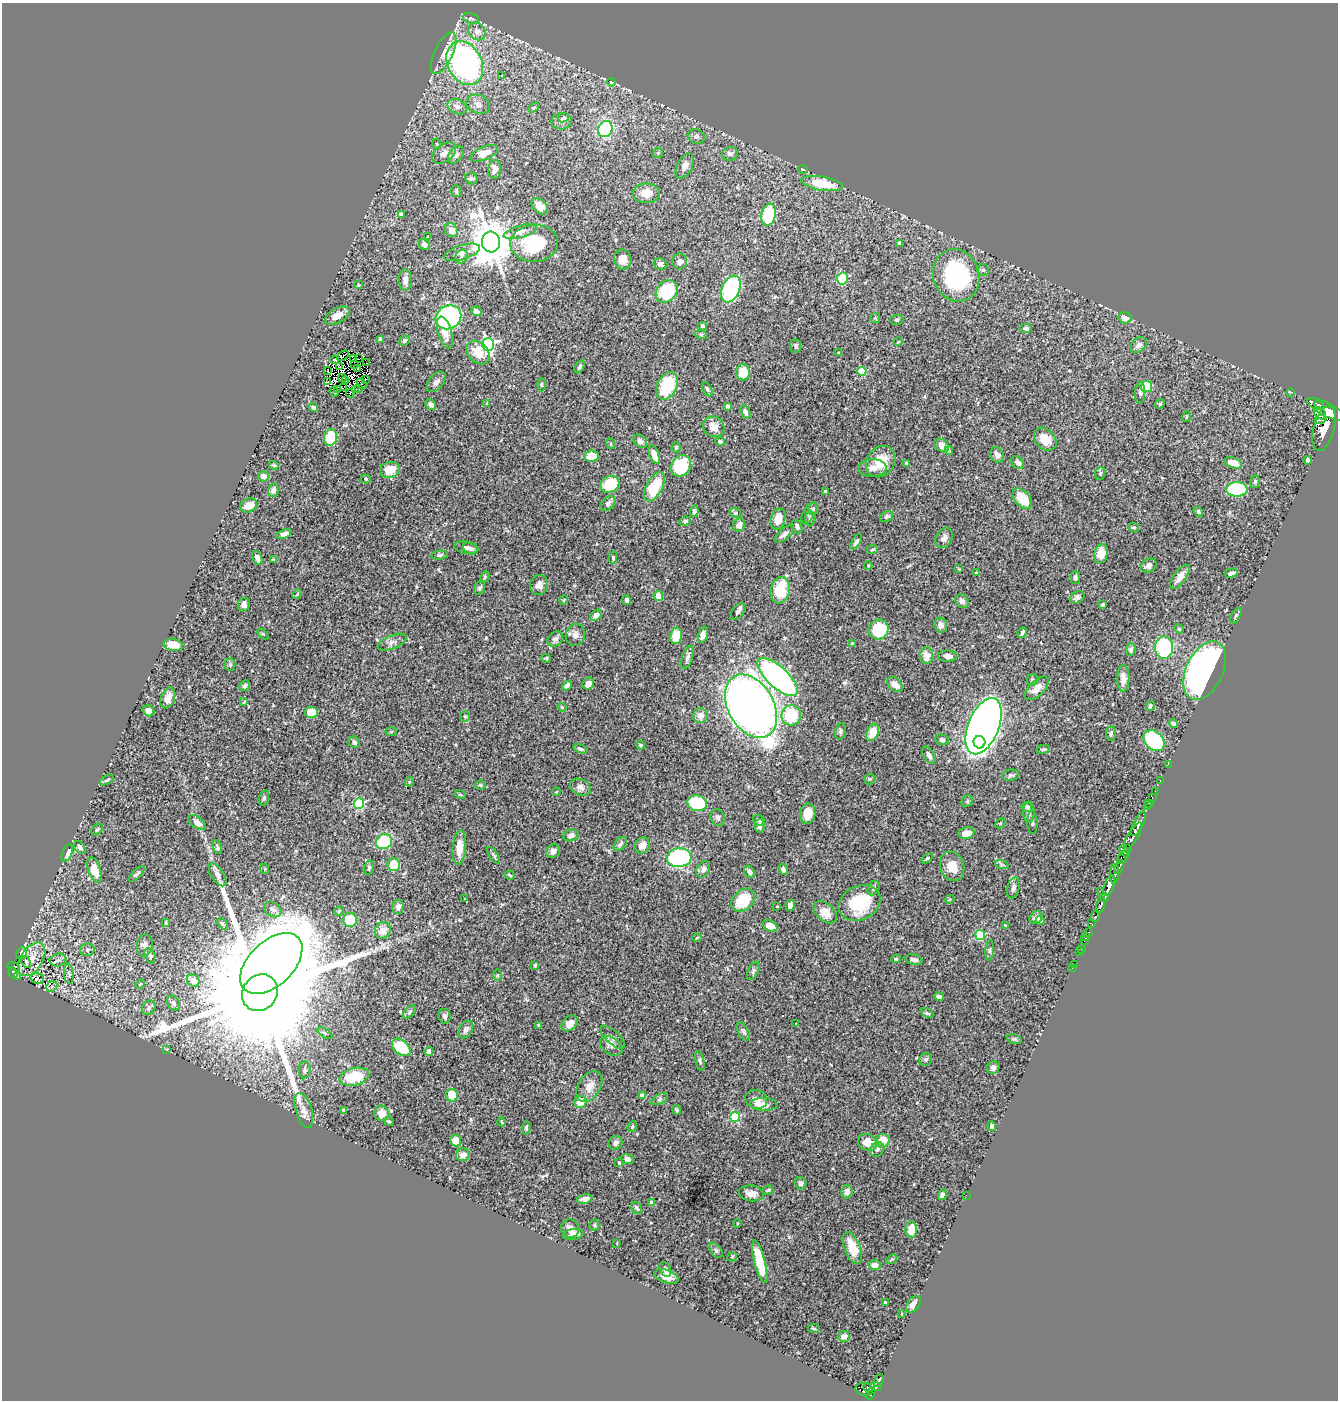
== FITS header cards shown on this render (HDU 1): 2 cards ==
NAXIS1  =                 1336
NAXIS2  =                 1398

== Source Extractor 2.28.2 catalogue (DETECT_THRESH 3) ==
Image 1336 x 1398 px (HDU 1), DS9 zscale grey, 1 PNG px = 1 image px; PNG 1340 x 1402 px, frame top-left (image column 1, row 1398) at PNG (2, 3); each listed source drawn as its Kron ellipse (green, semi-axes under 4 px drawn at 4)
Background 0.59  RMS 0.025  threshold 0.0742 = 3 sigma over >= 5 px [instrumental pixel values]
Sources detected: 440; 2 with non-positive FLUX_AUTO (blend fragments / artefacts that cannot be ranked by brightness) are neither listed nor drawn; the other 438 listed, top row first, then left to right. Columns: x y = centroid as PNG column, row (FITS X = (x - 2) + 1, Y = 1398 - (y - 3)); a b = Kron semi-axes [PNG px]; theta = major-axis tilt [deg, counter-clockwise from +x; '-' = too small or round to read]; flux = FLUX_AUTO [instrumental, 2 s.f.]
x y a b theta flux
471 18 8 5 -12 3
477 32 9 8 - 9.3
444 53 23 9 65 21
465 63 23 17 -63 480
501 76 3 3 - 5.3
611 82 4 3 - 1.3
478 104 12 9 -23 11
457 107 10 7 -25 9
533 107 6 4 33 2.1
564 118 5 4 - 2.3
562 121 10 8 10 6.9
605 129 8 7 - 180
696 136 9 7 -21 4.6
437 144 5 3 - 1.3
444 153 13 8 37 9.9
484 153 14 6 22 17
658 153 5 5 - 2.2
730 154 8 6 11 7.1
456 155 10 6 53 7.3
685 166 13 7 62 11
495 169 9 6 86 11
803 169 5 3 - 1.3
471 178 6 5 - 3.2
822 184 21 7 -9 49
456 191 6 5 - 2.3
646 193 13 10 1 18
540 206 9 6 -43 12
401 214 4 3 - 2.9
769 215 11 7 78 72
451 230 7 6 - 10
520 232 17 6 16 8.9
428 237 3 3 - 1.7
491 242 10 9 - 6600
534 243 24 18 3 84
899 243 4 3 - 4.3
424 245 6 5 - 7.1
462 252 19 7 17 11
462 257 7 6 - 4.4
623 259 10 8 -71 14
680 261 8 7 - 7.4
661 264 7 5 -21 6
983 270 6 5 - 3.2
956 275 26 23 -71 200
842 278 6 5 - 85
405 280 11 6 -88 7.6
358 285 3 3 - 2.2
731 289 14 9 67 180
667 291 12 10 49 75
476 311 5 4 - 7.8
337 316 13 7 29 16
448 317 13 11 32 370
875 318 5 5 - 1.8
1125 318 6 5 - 11
897 320 6 5 - 2.5
703 326 4 3 - 3.1
1026 328 6 4 3 5.4
445 332 16 7 -74 18
701 334 6 4 -19 2.6
380 339 4 3 - 4
404 340 5 4 - 3.3
898 342 4 3 - 1.4
488 344 6 6 - 350
1139 345 9 6 40 7.9
795 346 7 6 - 4.5
478 352 13 10 -45 30
839 353 4 3 - 1.9
343 356 6 2 36 1.3
353 359 2 2 - 1.3
359 359 3 2 - 1.3
335 360 4 3 - 6.2
366 363 2 2 - 2.7
355 365 3 2 - 1.5
339 366 4 2 - 3.1
580 367 7 4 62 3.3
357 368 2 2 - 1.1
327 370 3 2 - 1.7
862 371 4 4 - 60
743 372 8 7 - 33
342 378 4 2 - 1.1
365 379 4 2 - 2.1
328 381 2 2 - 2.3
345 381 4 2 - 1.4
436 382 12 7 50 7.8
361 384 6 2 -52 2.6
542 384 7 3 90 1.9
667 386 14 9 65 74
343 387 4 2 - 0.34
1146 387 6 5 - 45
359 388 3 2 - 1.2
356 389 4 3 - 1.4
707 389 8 4 -61 3.1
337 390 3 2 - 1.8
334 392 5 3 - 4.6
1291 392 3 2 - 11
350 393 4 2 - 0.3
1140 393 11 5 88 4.3
487 403 4 3 - 1.3
431 404 6 4 -46 5.2
1160 404 5 4 - 2.1
1319 405 5 3 - 950
728 406 4 3 - 3.5
313 407 5 4 - 3.2
1327 410 21 6 -27 4700
745 412 7 4 -65 4.9
1320 413 7 5 -41 650
1186 417 5 3 - 1.4
1321 419 6 3 14 480
714 427 11 10 - 15
1324 428 23 10 75 4400
330 437 8 6 79 65
1045 439 13 9 -47 22
640 441 8 5 -43 5.9
720 442 4 4 - 3.1
611 444 5 3 - 1.4
942 445 8 6 -40 9.2
676 448 5 4 - 3.2
949 451 4 3 - 2.7
654 455 10 5 -67 17
997 455 8 6 -68 7.9
591 456 7 5 9 32
1308 460 4 3 - 3
881 462 16 14 56 36
906 463 4 3 - 2.2
1018 463 7 5 -47 6.8
1233 463 9 5 -18 19
274 465 5 4 - 1.9
681 466 11 9 57 87
872 468 14 8 3 10
390 470 10 8 12 30
1100 473 6 5 - 2.8
263 476 5 5 - 11
366 479 5 4 - 2.2
1255 481 6 5 - 3.2
610 484 10 8 26 77
654 487 16 8 61 56
1237 489 11 7 -1 120
274 490 7 5 78 5.5
825 492 4 3 - 3.8
1022 499 12 7 -48 45
608 503 9 6 46 5.7
248 506 9 6 25 19
813 509 6 5 - 2.9
694 511 6 4 86 4.6
1198 512 6 4 -56 3
735 513 6 5 - 2.5
809 513 12 6 60 5.4
886 516 7 5 25 3.9
778 519 11 7 75 20
810 519 8 4 -89 3.2
685 521 6 4 25 3.1
739 525 7 5 58 11
797 527 7 5 -65 4.7
1134 528 5 5 - 2.8
284 534 7 4 22 7.6
784 534 12 5 41 7.3
944 538 11 8 60 7
856 542 8 4 58 4.5
466 548 12 6 -12 8.7
471 548 8 5 -26 6.2
872 550 6 3 20 1.7
1101 554 10 6 77 22
440 555 8 4 6 3.2
257 558 7 4 -65 7.7
613 558 6 4 -89 2.4
273 559 4 4 - 1.6
1149 565 8 6 36 8.5
868 566 4 4 - 1.5
959 569 4 3 - 1.6
976 573 3 3 - 2.5
1231 573 6 4 14 5.7
485 577 6 3 61 2.4
1180 577 14 6 54 16
1075 578 6 5 - 3.7
539 585 10 9 - 10
480 588 7 5 63 3.4
780 590 13 9 76 63
297 594 5 3 - 1.7
658 596 5 4 - 18
1077 597 8 5 24 4.8
564 600 5 3 - 1.3
627 600 5 4 - 4.4
962 601 7 6 - 7.1
244 604 7 5 70 7.9
1103 604 3 3 - 2.4
738 612 9 5 53 5.1
596 615 6 4 41 10
1236 616 8 4 62 2.6
941 625 7 6 - 8.6
879 629 10 9 - 72
1179 629 5 4 - 1.8
1022 633 5 3 - 3.7
263 634 6 4 -43 2.1
575 635 11 9 80 8.4
703 635 8 4 75 9.7
676 636 8 6 80 40
555 639 8 6 42 5.9
392 642 15 6 22 8.2
852 644 4 3 - 2.2
173 645 10 6 -11 22
1164 648 11 9 -86 140
1131 649 6 4 82 4.7
927 655 8 6 -90 16
948 656 9 5 -3 9.5
687 657 12 5 72 6.4
546 658 5 4 - 2.5
230 664 6 5 - 2.6
1205 670 31 18 65 1100
778 677 25 10 -43 480
1123 678 13 6 89 13
1033 680 6 5 - 3.3
588 684 6 5 - 11
895 684 9 6 -46 12
245 686 6 5 - 5.6
567 686 5 4 - 6
1037 688 15 7 44 14
168 698 11 7 69 16
244 702 3 2 - 1.3
751 706 34 23 -60 1800
1150 706 5 3 - 2.9
562 707 4 3 - 1.6
149 711 6 5 - 9.7
311 712 6 5 - 34
791 715 10 10 - 80
700 716 7 7 - 14
465 717 5 5 - 2.5
1174 724 5 4 - 6.3
984 726 30 15 68 1800
391 731 6 4 2 1.9
840 731 8 5 76 3.9
873 732 9 6 67 28
1111 733 7 5 85 3.3
942 740 7 5 -16 3.3
1154 741 12 9 -46 170
354 742 6 5 - 5.2
979 742 6 6 - 550
641 745 5 3 - 2
580 749 7 3 -19 3.6
1043 749 7 4 12 2.6
929 755 9 5 -60 6.4
1168 764 2 2 - 8.9
1011 775 8 5 7 4.4
870 779 6 5 - 2.6
107 780 8 3 30 2.8
1160 780 3 2 - 23
409 782 5 4 - 1.6
481 785 5 4 - 1.9
580 787 11 8 -31 8.4
1155 791 2 2 - 6
556 792 4 3 - 1.4
460 794 5 3 - 1.4
1152 797 3 2 - 16
264 798 8 5 75 3.8
967 801 6 5 - 2.8
697 803 10 7 -10 85
1149 803 2 2 - 15
359 804 5 5 - 150
1147 806 2 2 - 9
1027 807 5 5 - 3.8
1029 812 10 5 -89 6.4
808 814 10 7 85 25
718 818 8 7 - 5
759 820 6 5 - 3.9
197 822 10 5 -35 10
1032 822 11 5 -88 4.3
1000 823 5 3 - 1.5
1138 824 13 5 63 1300
759 826 6 5 - 4.6
97 830 7 4 45 2.9
966 833 8 6 9 14
571 835 8 6 15 5.3
1133 836 15 5 60 980
384 842 8 7 - 78
620 844 8 5 47 4.5
642 845 8 7 - 11
80 847 7 5 -52 5.1
217 847 7 4 -70 3.4
459 848 17 7 86 22
1128 848 3 3 - 110
553 851 7 6 - 7.3
1125 851 7 3 -51 210
67 853 9 5 67 8
493 855 9 4 -57 3
679 858 12 9 4 220
927 858 6 4 38 3.5
1123 858 7 4 63 230
394 865 6 6 - 33
1002 865 7 4 -18 3
952 866 15 12 -73 27
369 867 7 5 73 2.9
1119 867 7 3 66 380
265 869 5 3 - 1.7
703 869 9 6 62 6.9
783 869 5 4 - 4.7
95 870 13 6 -72 25
749 872 6 5 - 6
137 874 10 3 45 3.2
1115 874 10 4 87 510
218 875 13 6 -58 9.1
510 875 5 3 - 2
1109 886 10 5 70 2000
874 888 8 5 64 4.1
1013 888 11 6 74 6.1
1100 891 2 2 - 13
1104 897 4 3 - 420
465 899 3 2 - 0.86
950 899 5 3 - 1.6
743 900 13 9 44 65
860 903 21 17 24 80
790 905 6 4 79 7.6
1101 905 8 4 78 640
777 906 4 3 - 1.5
398 907 7 5 76 7.4
273 909 9 7 -34 6.1
339 911 5 4 - 2.1
825 912 14 8 -40 20
1096 916 6 4 67 210
1036 918 7 5 37 7.2
350 920 7 7 - 54
1040 921 4 4 - 6.1
166 923 3 3 - 2.2
222 924 6 4 -45 2.2
1092 924 4 3 - 110
1005 925 3 2 - 1.4
770 926 8 5 -29 18
383 930 8 8 - 16
1088 932 4 2 - 26
980 935 5 5 - 86
1086 936 3 2 - 1.6
697 938 4 3 - 1.3
1084 941 2 2 - 1.8
145 945 11 8 81 8.5
1081 949 2 2 - 3.3
87 950 7 6 - 4.5
990 950 10 4 85 3.5
1079 952 2 2 - 4.2
22 953 6 5 - 6.4
150 956 8 5 -65 3.6
32 959 18 11 58 21
896 959 4 4 - 2.1
58 960 8 6 13 5.4
914 960 9 5 -12 5.6
26 962 6 3 -65 9.7
271 963 37 22 44 2400
1074 964 2 2 - 4.4
535 965 4 3 - 1.6
14 967 6 4 -17 26
1072 968 2 2 - 7.9
753 971 10 5 62 4.2
13 973 6 4 -72 140
69 974 10 5 -82 3.7
497 975 6 4 89 2
18 977 4 3 - 17
37 979 7 5 -15 2.2
193 981 7 5 -49 13
140 984 4 3 - 1.1
52 986 6 4 43 3.3
260 993 19 17 49 130000
939 996 5 3 - 5
173 1003 8 6 -60 4.7
149 1007 8 6 57 4
409 1012 8 5 46 3.2
927 1013 7 4 -29 3.2
445 1016 7 6 - 7
570 1023 9 6 41 12
796 1023 3 2 - 0.83
539 1025 4 3 - 2.3
466 1030 9 6 58 6.3
743 1031 10 5 -63 4
325 1033 8 3 -34 2.7
613 1037 15 6 -44 6.9
1014 1039 8 4 -16 3.1
611 1046 12 8 -35 9.5
401 1047 11 7 -41 64
166 1049 4 3 - 1.8
429 1051 4 4 - 6.1
926 1059 6 6 - 3.5
700 1061 10 4 -78 3.4
993 1068 6 6 - 6.8
305 1070 8 6 86 4.3
354 1077 15 8 14 62
589 1086 17 11 57 18
452 1095 6 6 - 36
643 1095 4 4 - 20
660 1099 9 5 28 3.6
756 1099 11 9 -18 9.5
580 1102 6 6 - 26
763 1104 13 6 -1 18
304 1110 18 8 -73 11
343 1110 4 3 - 1.7
677 1110 5 4 - 2.9
382 1113 7 7 - 18
735 1117 5 5 - 100
389 1121 5 3 - 2.1
502 1122 4 2 - 1.4
632 1126 6 4 70 2.2
992 1126 5 4 - 2.5
526 1128 7 4 85 3.9
883 1140 7 6 - 28
456 1141 6 5 - 18
867 1142 9 8 - 24
615 1143 7 6 - 6.6
877 1149 8 6 43 4.9
463 1155 7 6 - 9.6
627 1159 6 5 - 8.6
619 1163 4 3 - 1.7
801 1183 6 6 - 5.9
768 1190 6 3 17 2
847 1192 7 5 80 7.2
751 1193 13 8 -6 14
942 1195 6 4 73 4.1
966 1195 2 2 - 3.5
585 1199 8 5 11 8.3
652 1202 4 3 - 5.3
637 1208 7 4 -58 3.8
737 1223 4 3 - 1.3
594 1225 5 5 - 2.4
570 1228 9 9 - 11
911 1230 8 5 -89 22
573 1234 10 5 9 8.8
617 1243 3 2 - 0.99
852 1248 16 8 -69 35
716 1250 9 5 -52 3.6
732 1257 5 4 - 1.8
892 1259 6 4 31 2.1
760 1262 22 5 -76 63
875 1265 6 5 - 10
665 1269 8 5 -61 7.9
667 1276 12 6 -22 14
885 1303 3 3 - 4.6
913 1304 9 6 53 9.4
902 1314 3 2 - 1.1
814 1328 6 3 -9 1.6
844 1336 6 5 - 8.8
879 1381 7 3 65 160
876 1386 6 3 -5 190
868 1388 5 3 - 120
864 1389 9 6 -14 270
870 1393 6 3 60 180
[2 non-positive-flux detections neither listed nor drawn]